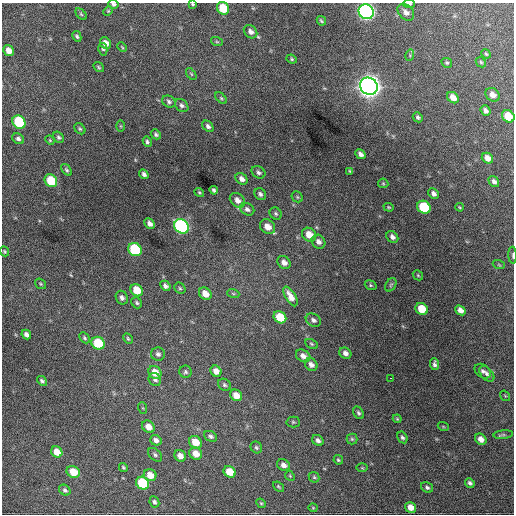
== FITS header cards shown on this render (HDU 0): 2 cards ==
NAXIS1  =                  512 / Axis length
NAXIS2  =                  512 / Axis length

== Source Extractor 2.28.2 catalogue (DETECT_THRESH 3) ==
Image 512 x 512 px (HDU 0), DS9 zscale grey, 1 PNG px = 1 image px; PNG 516 x 516 px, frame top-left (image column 1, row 512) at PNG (2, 3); each listed source drawn as its Kron ellipse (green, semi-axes under 4 px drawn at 4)
Background 1150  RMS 29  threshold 86.4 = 3 sigma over >= 5 px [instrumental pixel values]
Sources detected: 147; all 147 listed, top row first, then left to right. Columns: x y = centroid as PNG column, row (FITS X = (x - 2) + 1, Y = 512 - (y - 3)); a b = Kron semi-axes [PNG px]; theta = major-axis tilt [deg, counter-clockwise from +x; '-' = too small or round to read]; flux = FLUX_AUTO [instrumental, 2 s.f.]
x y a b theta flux
113 4 5 4 - 4.1e+03
193 4 3 3 - 2.2e+03
409 4 6 4 -2 3.6e+03
223 8 7 5 -50 5.6e+04
108 11 5 4 - 2.4e+03
366 12 8 7 - 7.6e+05
406 12 9 7 -44 9.0e+03
81 14 7 4 -45 2.8e+03
321 21 5 3 - 2.8e+03
251 32 7 6 - 7.9e+03
77 36 6 4 -61 3.5e+03
217 42 6 4 -19 2.3e+03
105 43 6 5 - 1.3e+04
122 47 5 3 - 1.9e+03
103 49 6 4 -77 2.8e+03
8 51 6 5 - 1.4e+04
486 54 5 4 - 2.3e+03
410 55 6 3 74 2.3e+03
292 59 5 4 - 2.7e+03
481 62 6 4 -46 2.6e+03
447 63 5 4 - 2.7e+03
99 67 6 4 -38 2.6e+03
191 74 7 3 -53 2.5e+03
369 86 9 8 - 2.1e+06
492 95 8 6 -40 1.2e+04
221 98 7 4 -45 3.1e+03
453 98 6 5 - 1.5e+04
169 102 7 5 -28 5.0e+03
182 105 7 5 -44 4.9e+03
486 111 5 4 - 6.7e+03
508 116 6 5 - 4.1e+04
418 117 5 4 - 4.2e+03
19 122 7 6 - 1.2e+05
121 126 5 3 - 1.9e+03
208 126 6 4 -46 5.3e+03
80 129 6 4 -44 3.0e+03
156 134 5 4 - 4.0e+03
58 137 6 4 -56 3.8e+03
18 139 6 5 - 5.5e+03
50 140 5 4 - 1.9e+03
147 142 5 4 - 3.7e+03
360 154 5 4 - 7.1e+03
487 158 6 5 - 1.3e+04
66 170 7 4 -53 3.3e+03
350 171 4 3 - 1.8e+03
258 172 7 5 -33 4.8e+03
144 174 5 4 - 5.5e+03
242 179 6 5 - 8.6e+03
51 181 7 6 - 6.6e+04
494 181 6 5 - 6.1e+03
383 183 5 5 - 2.6e+03
214 190 4 4 - 3.9e+03
199 193 5 4 - 2.3e+03
260 194 6 5 - 4.9e+03
434 194 6 5 - 7.0e+03
297 197 6 5 - 2.7e+03
237 200 8 6 -41 1.1e+04
389 207 5 4 - 2.1e+03
424 207 7 6 - 1.0e+05
460 207 4 3 - 2.3e+03
247 209 7 6 - 6.0e+03
276 214 6 5 - 3.8e+03
150 224 6 4 -46 8.2e+03
182 226 8 6 -41 4.3e+05
267 227 8 6 -42 2.0e+04
309 235 7 6 - 2.6e+04
392 237 6 5 - 7.5e+03
318 242 7 6 - 8.6e+03
135 250 7 6 - 1.4e+05
4 251 5 4 - 2.6e+03
513 255 8 3 -88 2.7e+03
284 262 7 6 - 1.0e+04
499 265 6 3 -19 2.0e+03
418 275 6 4 -46 2.2e+03
41 284 6 4 -36 2.5e+03
371 285 6 4 -22 2.8e+03
391 285 7 5 58 3.3e+03
165 286 6 4 -49 5.8e+03
180 288 6 5 - 3.4e+03
137 290 7 5 -45 3.7e+04
233 293 6 4 -19 2.8e+03
205 294 7 5 -42 1.8e+04
290 296 11 5 -59 1.6e+04
122 298 7 6 - 6.4e+03
137 303 6 5 - 3.7e+03
422 309 6 5 - 4.3e+04
460 310 6 4 -40 1.0e+04
280 317 7 5 -40 4.6e+04
313 320 8 6 -30 5.9e+03
26 335 5 4 - 7.1e+03
84 338 6 4 -44 3.3e+03
128 338 6 4 -63 2.5e+03
98 343 7 6 - 7.0e+04
311 344 7 4 -28 2.8e+03
345 353 6 5 - 7.9e+03
158 354 7 6 - 5.8e+03
303 356 8 6 -32 9.7e+03
435 364 6 4 -84 5.4e+03
311 365 7 5 -45 8.2e+03
216 371 6 5 - 1.3e+04
483 371 9 6 -36 5.8e+03
155 372 7 6 - 2.6e+04
185 372 6 6 - 3.9e+03
487 374 9 5 -48 6.1e+03
391 378 3 2 - 4.2e+03
155 379 7 6 - 4.6e+03
42 381 5 4 - 4.2e+03
224 385 7 5 -36 3.9e+03
236 395 6 5 - 2.0e+04
505 396 5 3 - 2.1e+03
143 408 6 3 -71 1.8e+03
359 413 7 5 -56 4.0e+03
397 419 4 3 - 2.0e+03
293 422 6 5 - 2.6e+03
443 426 5 3 - 1.8e+03
148 427 7 5 -42 1.8e+04
503 435 9 4 6 4.1e+03
211 436 7 5 -25 5.0e+03
402 437 6 4 -59 4.3e+03
352 439 5 5 - 3.0e+03
481 439 6 5 - 1.3e+04
156 440 6 5 - 7.5e+03
318 440 6 5 - 6.3e+03
195 442 7 6 - 3.3e+04
256 447 6 5 - 3.6e+03
57 452 6 5 - 2.6e+04
196 454 7 6 - 2.0e+04
155 455 8 5 -44 4.3e+03
180 456 6 5 - 1.3e+04
338 460 5 4 - 2.7e+03
284 465 7 5 -33 9.2e+03
123 467 4 3 - 2.6e+03
362 468 6 4 -1 2.1e+03
73 472 7 5 -29 3.5e+04
230 472 6 5 - 3.3e+04
150 475 6 6 - 1.9e+04
290 476 5 4 - 2.3e+03
314 477 6 4 -43 3.0e+03
143 483 7 6 - 1.3e+05
470 483 5 4 - 5.2e+03
278 487 6 3 -39 2.3e+03
427 487 6 5 - 4.4e+03
65 490 6 5 - 4.2e+03
154 502 6 4 -63 4.4e+03
261 503 5 4 - 2.3e+03
411 507 6 5 - 1.8e+04
313 508 4 4 - 1.9e+03
At the frame edge (FLAGS 8, measured only in part): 6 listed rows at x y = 113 4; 193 4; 409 4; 366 12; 508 116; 513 255